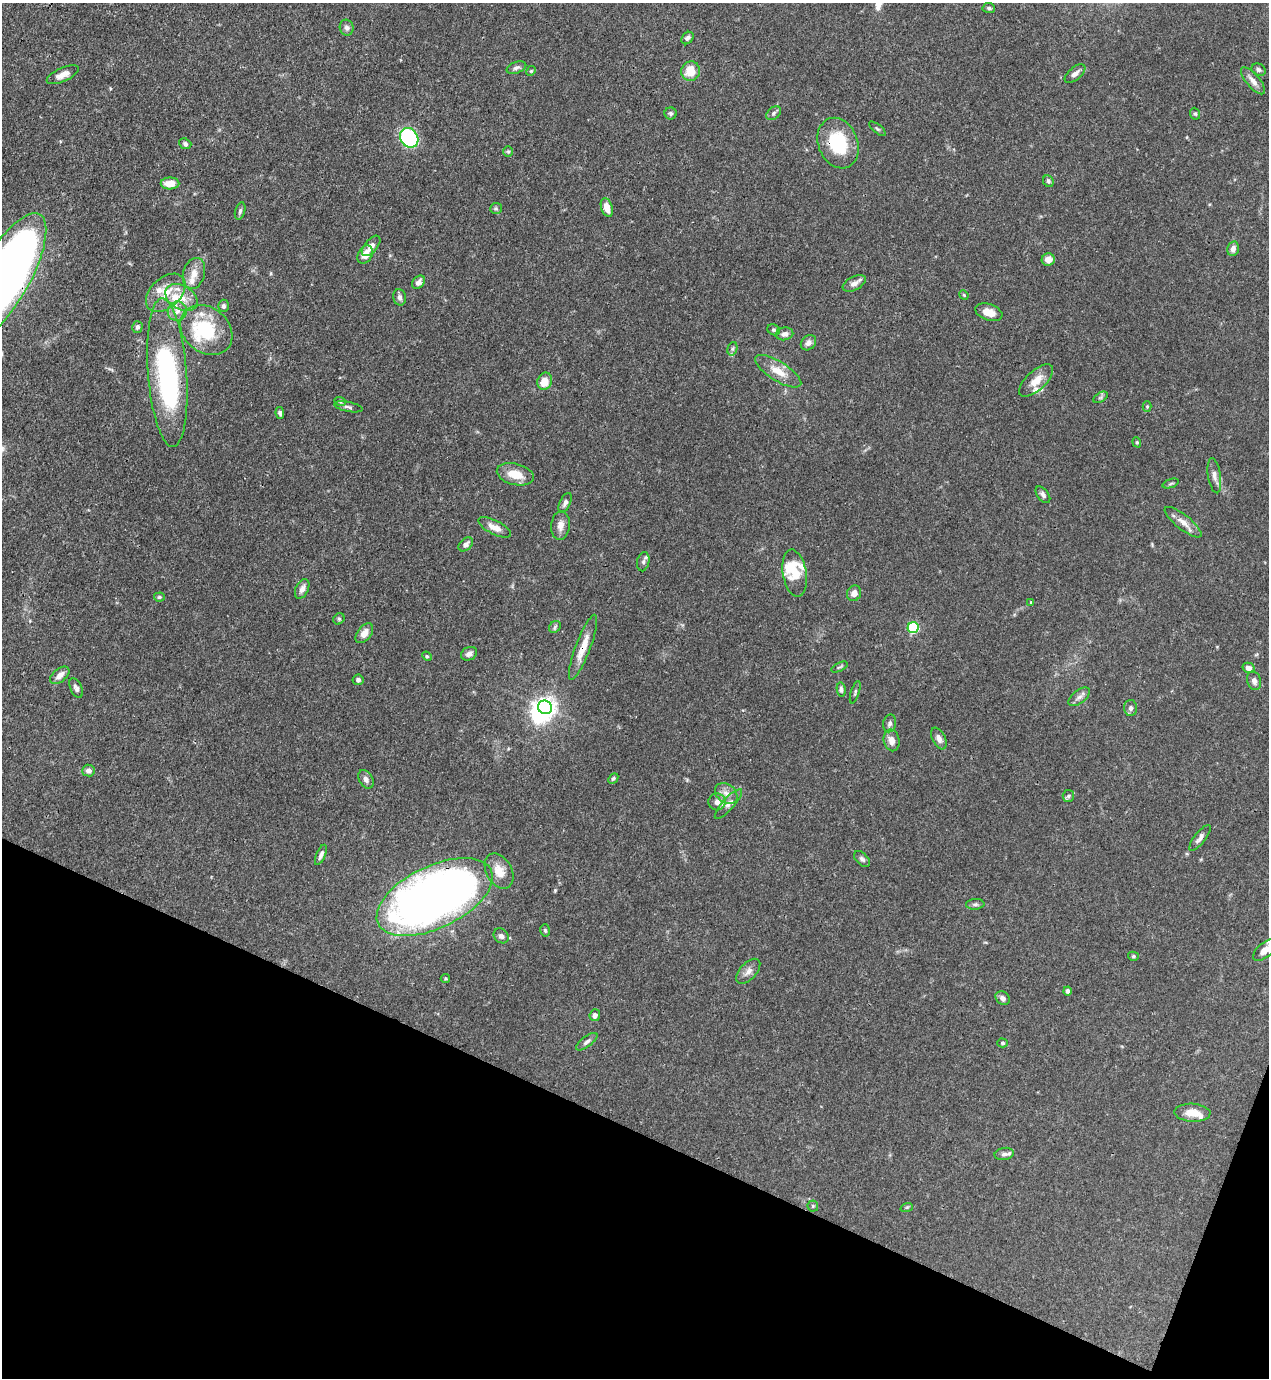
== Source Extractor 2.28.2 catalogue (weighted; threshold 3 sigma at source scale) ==
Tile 15 of 4 x 4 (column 3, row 4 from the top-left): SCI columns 2760-4026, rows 44-1419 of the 5646 x 5587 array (HDU 1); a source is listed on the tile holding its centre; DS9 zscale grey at full resolution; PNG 1271 x 1380 px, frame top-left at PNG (2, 3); each listed source drawn as its Kron ellipse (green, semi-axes under 4 px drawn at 4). Shown black and unused: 19% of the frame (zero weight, under 3 of 4 exposures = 7% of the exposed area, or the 3 px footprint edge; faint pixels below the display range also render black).
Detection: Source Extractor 2.28.2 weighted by HDU 2 'WHT'; one run over the whole footprint, this tile lists its part. Background 0.0767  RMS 0.0036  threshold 0.0162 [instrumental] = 3 sigma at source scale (4.5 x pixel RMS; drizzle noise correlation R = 1.50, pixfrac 1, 0.05/0.05 arcsec/px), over >= 5 px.
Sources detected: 131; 5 inside a brighter object's white glare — neither listed nor drawn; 8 inside a brighter listed object's ellipse — not listed separately; the other 118 listed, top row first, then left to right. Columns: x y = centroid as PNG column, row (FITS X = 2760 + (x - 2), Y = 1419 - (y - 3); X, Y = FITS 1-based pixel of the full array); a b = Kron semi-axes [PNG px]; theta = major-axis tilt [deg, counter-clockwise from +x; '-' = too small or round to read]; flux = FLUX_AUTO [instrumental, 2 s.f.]
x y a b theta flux
989 8 6 5 - 0.6
347 28 8 7 - 1.3
687 38 7 5 47 0.97
516 68 10 5 19 1.1
1259 70 7 6 - 0.79
531 71 5 4 - 0.42
691 71 10 9 - 6.1
1075 74 12 6 40 1.8
63 75 17 6 24 2.9
1253 81 17 6 -50 2.4
671 113 6 6 - 0.75
773 113 8 5 42 0.92
1195 114 6 4 -67 0.57
877 129 10 3 -40 0.58
409 138 10 8 -55 35
838 143 26 19 -69 19
185 144 6 5 - 0.81
508 151 5 5 - 0.51
1048 181 6 5 - 0.7
170 183 9 6 1 4.1
496 208 6 5 - 0.63
607 208 10 5 -72 3.6
240 211 9 5 74 0.82
371 246 12 6 51 1.7
1233 249 7 5 76 1.8
365 254 10 7 60 3.5
1048 260 6 6 - 2.9
194 273 16 10 74 4
5 276 71 25 61 350
418 282 7 5 50 1.5
854 283 12 6 27 2.1
166 293 23 15 43 7.4
964 295 5 4 - 0.41
181 297 17 11 -31 5.7
400 297 8 6 -78 1.4
223 306 6 5 - 1
177 311 10 9 - 2.5
989 312 14 8 -19 3.7
137 327 6 5 - 0.86
206 330 28 22 -41 23
774 330 6 5 - 0.63
785 334 8 6 12 1.6
808 343 8 6 45 1.7
732 349 7 4 72 0.67
778 371 26 9 -32 5.5
167 373 74 19 -86 65
545 381 9 7 66 4.9
1036 381 21 9 43 4.5
1101 397 8 4 31 0.7
340 401 6 3 -20 0.53
1147 406 5 4 - 0.4
348 407 14 5 -11 1.1
280 413 6 4 -81 0.95
1137 442 5 4 - 0.48
515 474 19 10 -14 6.1
1214 476 18 6 -81 2.1
1171 483 8 3 19 0.54
1043 495 9 5 -52 1
565 503 10 5 65 1.3
1183 522 23 7 -38 3.3
560 525 14 9 85 2.6
495 527 18 7 -27 3.1
466 544 8 5 42 1.5
643 562 10 6 79 1.1
795 573 24 12 -80 8.8
302 589 10 6 65 2
854 593 8 7 - 2
159 597 5 4 - 0.53
1031 603 3 3 - 0.67
339 619 6 5 - 0.57
555 627 6 5 - 0.68
913 628 5 5 - 30
364 633 11 6 53 3.1
583 647 34 7 70 6.4
469 654 8 6 28 1.6
427 656 5 4 - 0.47
839 667 9 3 26 0.6
1248 668 6 5 - 1.9
60 675 11 6 39 2.4
358 680 5 5 - 0.95
1254 681 9 7 -73 1.6
76 688 10 5 -64 1.1
841 689 7 4 -84 0.95
855 692 11 3 73 0.63
1079 697 12 6 38 1.6
545 707 7 6 - 200
1131 708 8 6 -88 1.1
890 723 9 6 78 1.1
939 738 11 6 -63 2
892 740 11 8 -77 2.7
88 771 6 6 - 1.6
613 778 6 4 48 0.61
366 779 10 6 -60 1.4
726 794 12 9 -39 2.6
1068 796 6 5 - 0.64
717 802 8 8 - 2.1
728 804 19 5 48 1.9
1200 838 16 5 52 1.6
321 855 11 4 66 1.4
862 859 10 5 -44 1
499 871 19 13 -62 5.1
435 897 62 31 26 310
975 904 9 5 4 0.89
545 930 6 4 -74 0.56
501 936 8 6 -43 1.3
1265 950 14 7 40 3.2
1133 956 5 4 - 0.57
748 971 15 8 48 2.3
445 978 4 4 - 0.46
1068 991 4 4 - 1.1
1003 998 8 6 -42 1.3
595 1015 6 5 - 1.6
587 1042 13 5 37 1.3
1003 1043 5 4 - 0.61
1192 1113 18 9 -2 4.5
1004 1154 10 6 11 1.3
813 1206 5 5 - 0.53
907 1207 6 4 19 0.44
Overlapping masked pixels (flux is a lower limit): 4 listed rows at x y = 838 143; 5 276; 583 647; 435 897
Isophote crosses this tile's border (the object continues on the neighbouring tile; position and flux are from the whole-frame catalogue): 2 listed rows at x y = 5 276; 1265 950